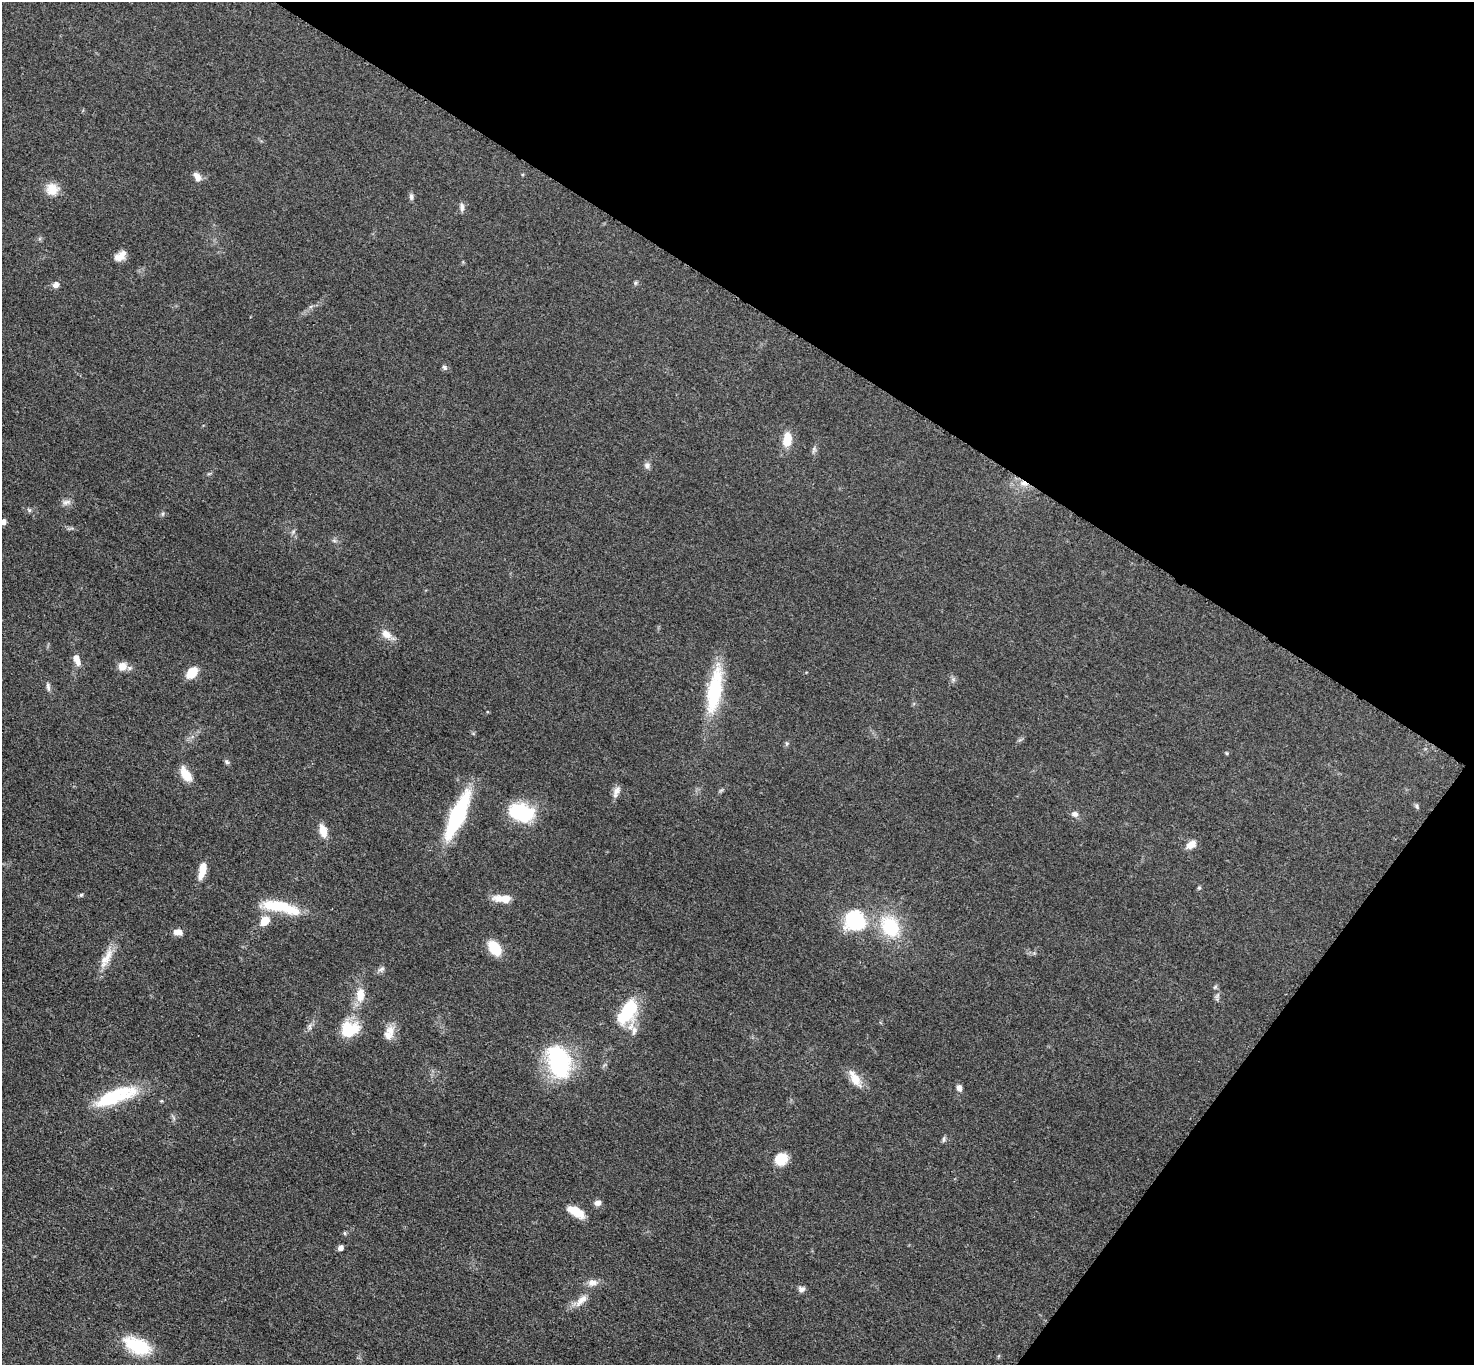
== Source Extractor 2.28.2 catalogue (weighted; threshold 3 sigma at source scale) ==
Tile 8 of 4 x 4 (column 4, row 2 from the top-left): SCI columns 4431-5902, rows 2888-4250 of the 5911 x 5916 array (HDU 1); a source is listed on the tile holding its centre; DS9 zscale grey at full resolution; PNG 1476 x 1367 px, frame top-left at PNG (2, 2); no overlay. Shown black and unused: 30% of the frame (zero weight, under 3 of 5 exposures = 1% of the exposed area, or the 3 px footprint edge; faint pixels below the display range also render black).
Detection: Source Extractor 2.28.2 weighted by HDU 2 'WHT'; one run over the whole footprint, this tile lists its part. Background 0.0533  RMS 0.0058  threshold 0.0262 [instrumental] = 3 sigma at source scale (4.5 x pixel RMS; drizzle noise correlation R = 1.50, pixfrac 1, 0.05/0.05 arcsec/px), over >= 5 px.
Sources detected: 65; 1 inside a brighter object's white glare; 1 cosmic-ray / hot-pixel residue — not listed; the other 63 listed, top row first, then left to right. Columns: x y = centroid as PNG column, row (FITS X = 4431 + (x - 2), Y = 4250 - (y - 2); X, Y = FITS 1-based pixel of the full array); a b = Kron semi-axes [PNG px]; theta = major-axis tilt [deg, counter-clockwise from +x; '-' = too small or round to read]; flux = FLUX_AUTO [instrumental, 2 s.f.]
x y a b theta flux
197 177 12 7 -62 3.7
52 189 16 15 - 7.9
411 197 9 5 -85 1.5
462 207 12 6 -89 2
120 256 16 9 38 5
635 283 6 4 71 0.8
55 285 9 7 39 2.5
444 367 7 6 - 1.3
787 440 16 10 79 10
647 465 8 7 - 2
66 502 13 7 20 2.5
29 510 6 5 - 1.1
162 514 6 4 71 0.85
3 522 5 4 - 4.2
293 532 7 4 19 0.93
386 634 14 10 -36 5.4
77 660 14 7 -68 4.6
122 666 10 9 - 5.7
192 673 12 8 48 11
48 687 11 5 -80 1.7
715 690 53 15 81 41
1226 753 5 3 - 0.59
227 762 7 5 -37 1.1
186 774 18 9 -57 8.5
616 791 16 7 67 3.3
1417 806 7 4 -72 0.99
521 812 20 14 -20 50
1075 814 8 6 -11 2.5
458 815 35 11 66 81
323 831 15 8 -76 7.4
1191 845 14 8 31 4.6
202 870 17 7 76 8.3
1199 888 5 5 - 0.76
81 895 5 5 - 0.88
503 898 22 8 -4 8
279 905 40 13 -3 24
265 921 10 8 51 9.3
855 921 23 21 -27 38
890 927 26 19 -57 31
177 932 9 6 -4 4.3
495 948 11 8 -56 24
106 958 32 10 62 8.9
381 969 10 6 22 1.8
1215 987 7 4 37 0.77
360 995 21 12 85 8.5
627 1012 31 15 57 30
349 1030 20 16 16 20
634 1031 14 7 77 3.9
388 1035 14 13 - 5.9
558 1062 32 19 -72 70
855 1079 24 10 -59 8.1
959 1088 8 6 -74 2.5
115 1097 53 16 20 37
944 1139 9 3 79 1
781 1159 12 11 - 13
598 1203 9 7 14 2.5
576 1212 20 9 -32 10
345 1233 5 4 - 0.74
340 1248 5 4 - 3.4
593 1282 12 9 2 3.8
801 1289 9 7 0 2.1
581 1300 21 8 43 6.2
137 1346 31 16 -24 26
Isophote crosses this tile's border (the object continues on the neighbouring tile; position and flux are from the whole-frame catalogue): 1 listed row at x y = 3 522